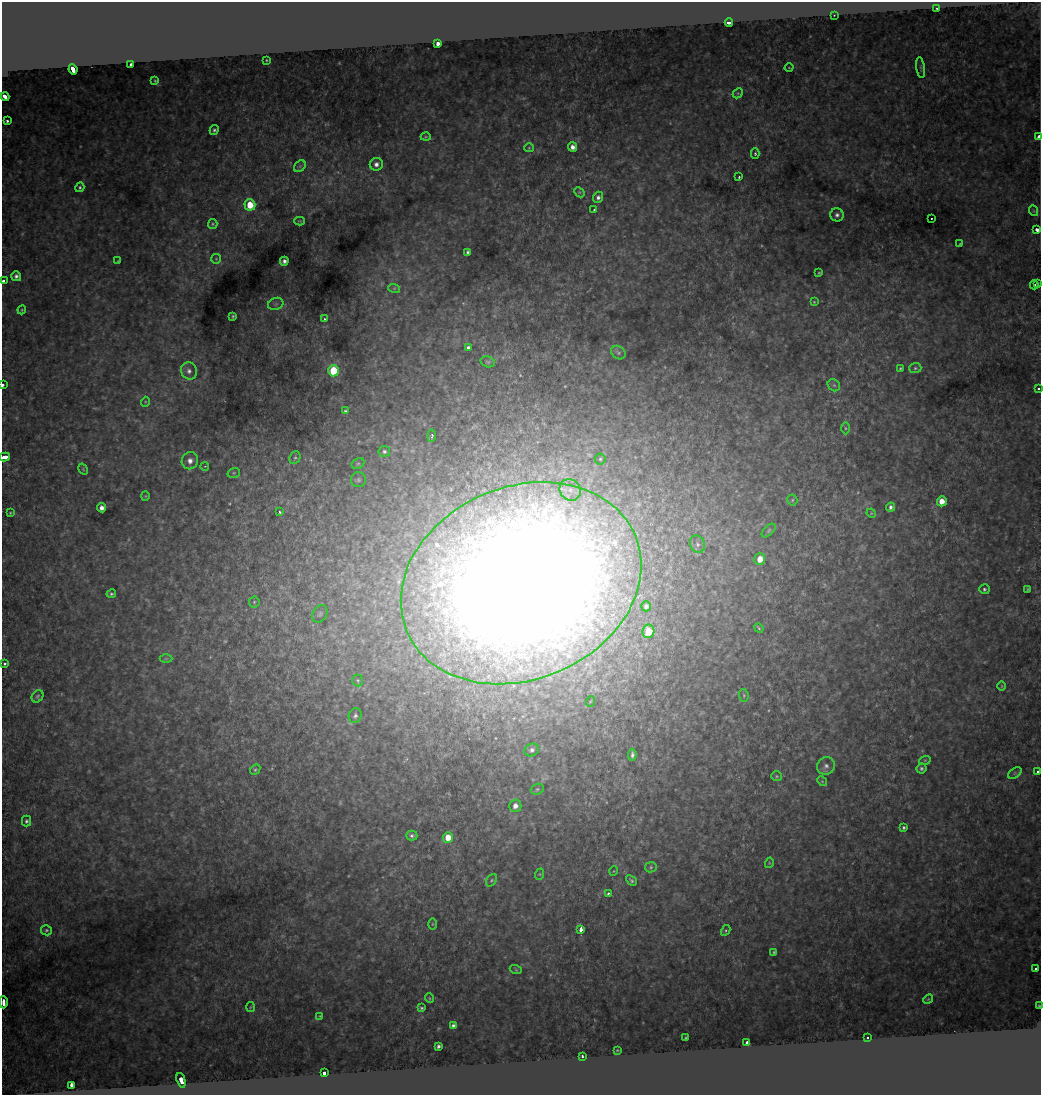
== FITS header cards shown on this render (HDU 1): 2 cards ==
NAXIS1  =                 1039
NAXIS2  =                 1093

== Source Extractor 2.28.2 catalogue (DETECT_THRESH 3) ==
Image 1039 x 1093 px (HDU 1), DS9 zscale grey, 1 PNG px = 1 image px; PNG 1043 x 1097 px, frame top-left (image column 1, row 1093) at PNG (2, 2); each listed source drawn as its Kron ellipse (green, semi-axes under 4 px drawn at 4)
Background 0.237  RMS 0.02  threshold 0.061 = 3 sigma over >= 5 px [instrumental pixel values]
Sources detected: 149; all 149 listed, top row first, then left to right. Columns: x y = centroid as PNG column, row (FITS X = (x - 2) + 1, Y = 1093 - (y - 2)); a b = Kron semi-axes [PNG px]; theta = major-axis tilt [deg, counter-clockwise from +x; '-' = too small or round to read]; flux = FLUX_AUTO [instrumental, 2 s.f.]
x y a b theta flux
937 8 3 2 - 1.5
834 15 2 2 - 0.89
729 22 4 3 - 21
438 43 4 3 - 14
266 60 2 2 - 0.82
131 64 3 3 - 6.3
789 68 4 3 - 0.99
921 68 10 4 -81 2.8
73 69 5 3 - 45
155 81 3 2 - 1.1
738 93 5 4 - 1.8
5 97 4 3 - 22
7 121 3 3 - 8.5
214 130 5 4 - 2.5
1039 136 4 3 - 9.2
426 137 5 3 - 1.4
572 147 5 4 - 7.8
529 148 4 4 - 1.4
755 153 5 4 - 2.2
376 164 6 6 - 6.3
300 166 6 5 - 2.7
739 177 3 3 - 2.7
80 187 5 4 - 2.3
579 192 6 4 -43 2.1
598 197 5 5 - 4.3
250 205 5 5 - 33
594 210 3 3 - 1.3
1034 211 5 3 - 1.2
837 215 7 6 - 4.7
931 218 3 2 - 2
300 221 5 3 - 1.3
213 224 5 4 - 1.9
1037 230 4 3 - 12
959 244 4 2 - 1.1
468 252 4 3 - 3
216 259 5 5 - 1.8
118 261 4 3 - 1.3
284 261 4 4 - 5.1
819 273 3 3 - 1.4
16 276 5 5 - 4.7
3 281 3 3 - 7.6
1037 283 3 3 - 5
1034 285 4 3 - 30
394 288 6 4 -18 1.8
814 302 4 3 - 1.3
276 304 8 6 20 3.2
22 310 4 4 - 1.4
233 316 3 3 - 2
324 319 3 3 - 2.7
468 348 3 3 - 4
618 353 8 6 -39 3
488 362 7 5 -15 2.7
900 368 4 3 - 1.6
915 368 6 5 - 2.5
189 371 9 7 -66 6.7
333 371 5 5 - 55
3 385 3 2 - 3.9
834 385 7 5 -42 3.1
1038 389 3 3 - 2.4
145 402 5 3 - 1.2
346 411 3 3 - 2.1
845 428 6 4 -89 2.1
432 436 6 3 84 2.2
384 451 6 5 - 3.4
4 457 5 3 - 17
295 458 6 5 - 2.6
600 459 5 5 - 2.6
190 461 9 8 - 10
358 464 7 5 28 2.7
205 466 4 3 - 0.95
83 469 6 4 -59 1.4
234 473 6 4 19 2
358 480 7 7 - 3.4
570 490 11 10 - 15
145 496 4 4 - 1.4
792 500 5 5 - 2
942 501 5 5 - 15
891 507 4 4 - 4.1
101 508 4 4 - 6.7
279 512 3 3 - 2.8
10 513 3 3 - 1.4
871 513 5 4 - 1.3
769 531 8 4 43 2.7
697 544 9 7 -66 5.9
760 559 6 5 - 17
521 583 124 96 23 7100
984 589 5 5 - 2.5
1027 589 3 3 - 1.4
111 594 5 4 - 2.4
254 602 5 5 - 2.2
646 606 5 5 - 4.9
320 614 9 7 60 4.1
759 628 5 4 - 1.4
648 631 7 6 - 31
166 659 6 4 1 1.8
4 664 3 3 - 4.2
358 680 6 5 - 2.3
1002 686 5 3 - 1.1
744 695 6 4 -84 1.8
37 696 7 5 52 2.5
591 701 5 3 - 1.2
355 716 7 6 - 3.9
532 750 7 6 - 4.7
632 755 6 3 86 4
925 760 6 4 18 1.7
826 766 9 8 - 6.7
921 768 5 5 - 2.9
255 770 6 4 48 2.1
1037 772 3 3 - 8.2
1015 773 7 4 35 2.7
776 776 5 5 - 2
822 781 5 4 - 1.7
537 789 7 5 21 2.6
515 806 6 6 - 8
26 821 5 4 - 2.9
904 828 4 3 - 2.5
412 836 5 5 - 3.2
448 837 5 5 - 21
769 863 5 3 - 1.2
651 867 6 5 - 2.3
614 871 5 3 - 0.98
540 874 6 4 71 1.6
491 880 7 5 56 2.4
631 880 6 3 -42 2.5
608 894 4 3 - 3.5
432 924 5 4 - 1.5
46 930 5 5 - 2.5
581 930 4 3 - 26
726 930 5 3 - 1.6
774 952 3 3 - 1.9
1036 969 3 3 - 4.7
516 970 6 4 -19 1.4
429 998 5 3 - 1.2
928 999 5 4 - 1.6
3 1002 6 3 -87 13
1039 1005 3 2 - 1.2
250 1007 5 3 - 1.2
422 1008 3 3 - 1.7
320 1016 3 2 - 1.1
453 1025 4 3 - 3.3
686 1038 3 2 - 1.3
867 1038 3 3 - 3.4
747 1043 4 4 - 12
438 1046 4 3 - 3.3
617 1050 3 2 - 0.95
582 1056 3 3 - 3.1
324 1072 4 3 - 12
181 1080 7 4 -74 20
72 1085 4 4 - 21
At the frame edge (FLAGS 8, measured only in part): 8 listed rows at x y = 5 97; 1039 136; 3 281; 3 385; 1038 389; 4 457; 3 1002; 1039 1005